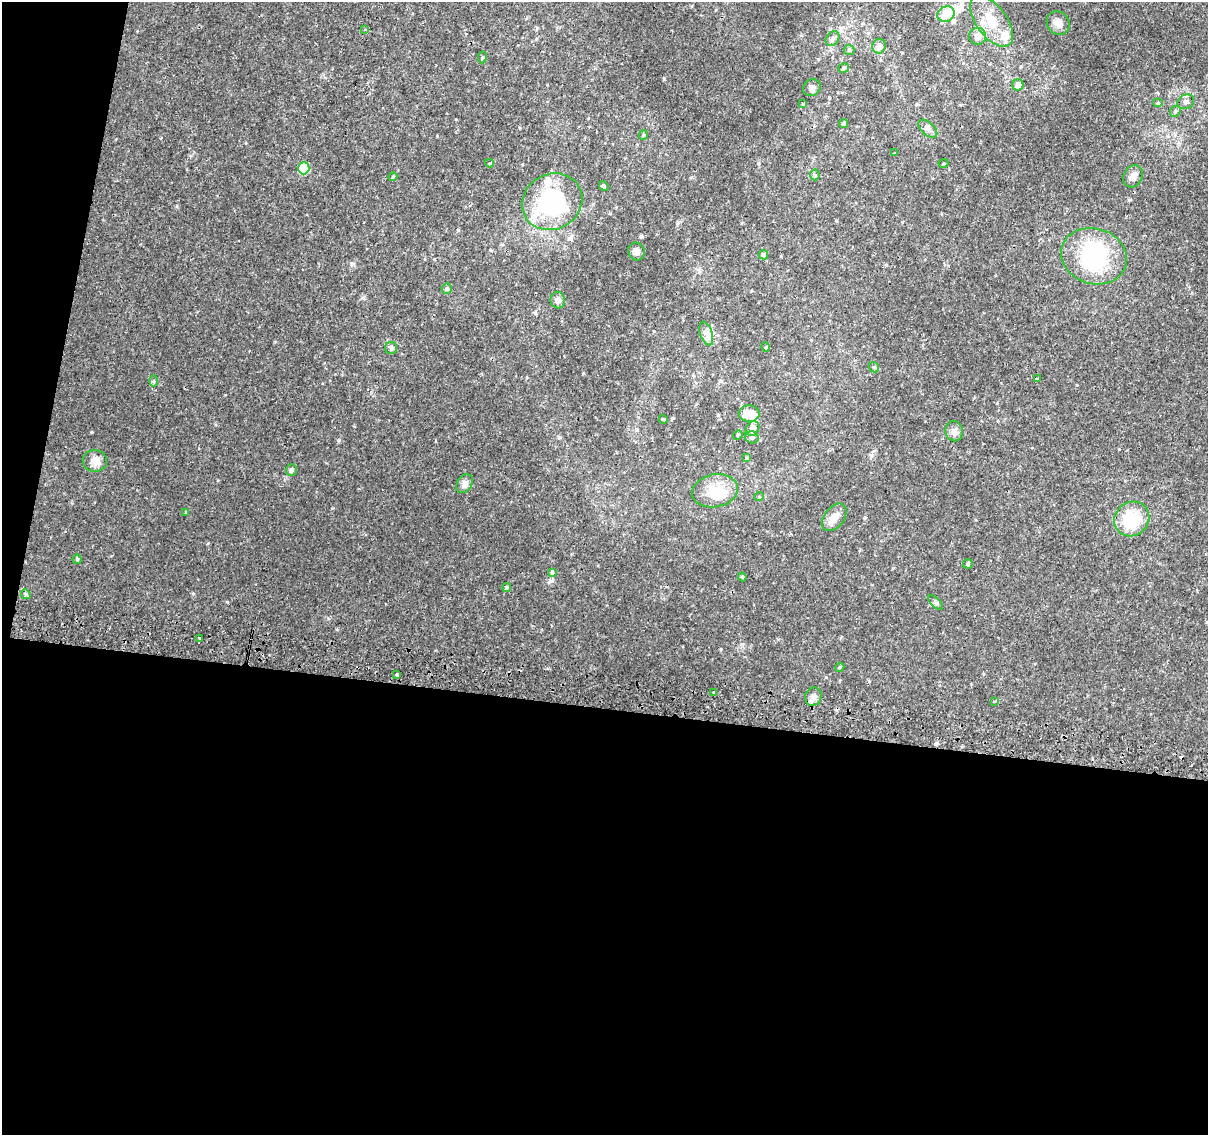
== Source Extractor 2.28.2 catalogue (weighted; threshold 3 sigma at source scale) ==
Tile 13 of 4 x 4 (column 1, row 4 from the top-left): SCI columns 6-1211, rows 263-1395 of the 4843 x 5116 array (HDU 1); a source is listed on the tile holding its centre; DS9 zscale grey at full resolution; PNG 1210 x 1137 px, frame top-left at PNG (2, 2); each listed source drawn as its Kron ellipse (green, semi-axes under 4 px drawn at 4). Shown black and unused: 41% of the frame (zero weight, under 2 of 3 exposures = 2% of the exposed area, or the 3 px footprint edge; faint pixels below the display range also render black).
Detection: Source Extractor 2.28.2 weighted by HDU 2 'WHT'; one run over the whole footprint, this tile lists its part. Background 0.0111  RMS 0.0038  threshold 0.017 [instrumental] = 3 sigma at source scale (4.5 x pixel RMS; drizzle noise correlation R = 1.50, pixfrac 1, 0.0396/0.0396 arcsec/px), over >= 5 px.
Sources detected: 75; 2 inside a brighter object's white glare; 2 cosmic-ray / hot-pixel residue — neither listed nor drawn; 4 inside a brighter listed object's ellipse — not listed separately; the other 67 listed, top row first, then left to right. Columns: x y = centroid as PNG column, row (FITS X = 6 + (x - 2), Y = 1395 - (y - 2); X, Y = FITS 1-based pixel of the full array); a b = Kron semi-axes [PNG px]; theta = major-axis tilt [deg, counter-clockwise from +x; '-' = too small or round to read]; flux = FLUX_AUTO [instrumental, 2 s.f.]
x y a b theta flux
946 14 9 7 26 7.1
992 21 30 15 -53 9.8
1058 23 12 11 - 2.5
365 30 3 3 - 4.3
978 36 8 8 - 2.4
832 39 8 6 52 1.1
879 46 7 6 - 2.7
849 50 5 5 - 0.59
482 57 6 3 81 0.38
844 68 5 4 - 0.67
1018 85 6 5 - 2.1
812 88 9 8 - 1.3
1186 102 9 7 27 1.3
1158 103 5 3 - 0.38
803 104 4 4 - 0.32
1175 111 6 5 - 0.77
844 124 4 4 - 0.53
928 129 11 6 -44 1.5
643 135 5 4 - 0.45
895 153 3 3 - 0.26
489 163 4 4 - 0.45
943 163 5 2 - 0.33
304 168 6 5 - 17
815 175 5 5 - 0.58
1133 176 12 9 61 2
393 177 4 3 - 0.39
604 186 5 4 - 0.54
552 202 31 27 30 48
636 251 9 8 - 1.3
763 255 5 4 - 0.94
1094 256 33 27 -18 35
447 289 5 5 - 0.83
558 300 8 7 - 1.7
706 334 12 6 -72 1.9
766 347 5 3 - 0.29
391 348 6 6 - 0.76
874 367 6 4 -44 0.58
1038 379 4 3 - 1.2
153 381 6 4 90 0.46
749 414 10 8 -5 7
663 419 4 3 - 0.35
753 429 8 6 57 1.9
954 431 10 9 - 1.8
738 435 5 4 - 0.5
752 437 7 6 - 0.9
747 458 4 4 - 0.38
95 461 12 11 - 2.9
291 470 6 5 - 0.96
464 484 10 7 57 1.4
715 491 23 16 11 8.4
759 496 5 3 - 0.31
186 513 4 4 - 0.35
834 517 15 10 51 3.7
1132 519 18 16 42 16
77 559 4 4 - 0.58
968 564 5 4 - 0.58
552 572 4 3 - 2
742 577 4 4 - 0.41
507 588 4 4 - 0.6
26 594 5 4 - 0.52
936 603 9 4 -44 0.74
199 638 3 3 - 3
840 667 5 3 - 0.39
397 674 4 3 - 2.5
714 692 3 3 - 1.9
813 697 9 8 - 2
994 701 4 3 - 0.69
Unlisted compact peaks at least as high as the median listed source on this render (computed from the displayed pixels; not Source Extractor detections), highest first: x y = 664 79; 227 602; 339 440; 642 237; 352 263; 583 373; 91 432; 1119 449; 363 298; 437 136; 458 230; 742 644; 826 677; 208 543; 193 594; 869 681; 177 206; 886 265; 801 35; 225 395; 548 668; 721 649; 718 415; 246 143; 328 618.